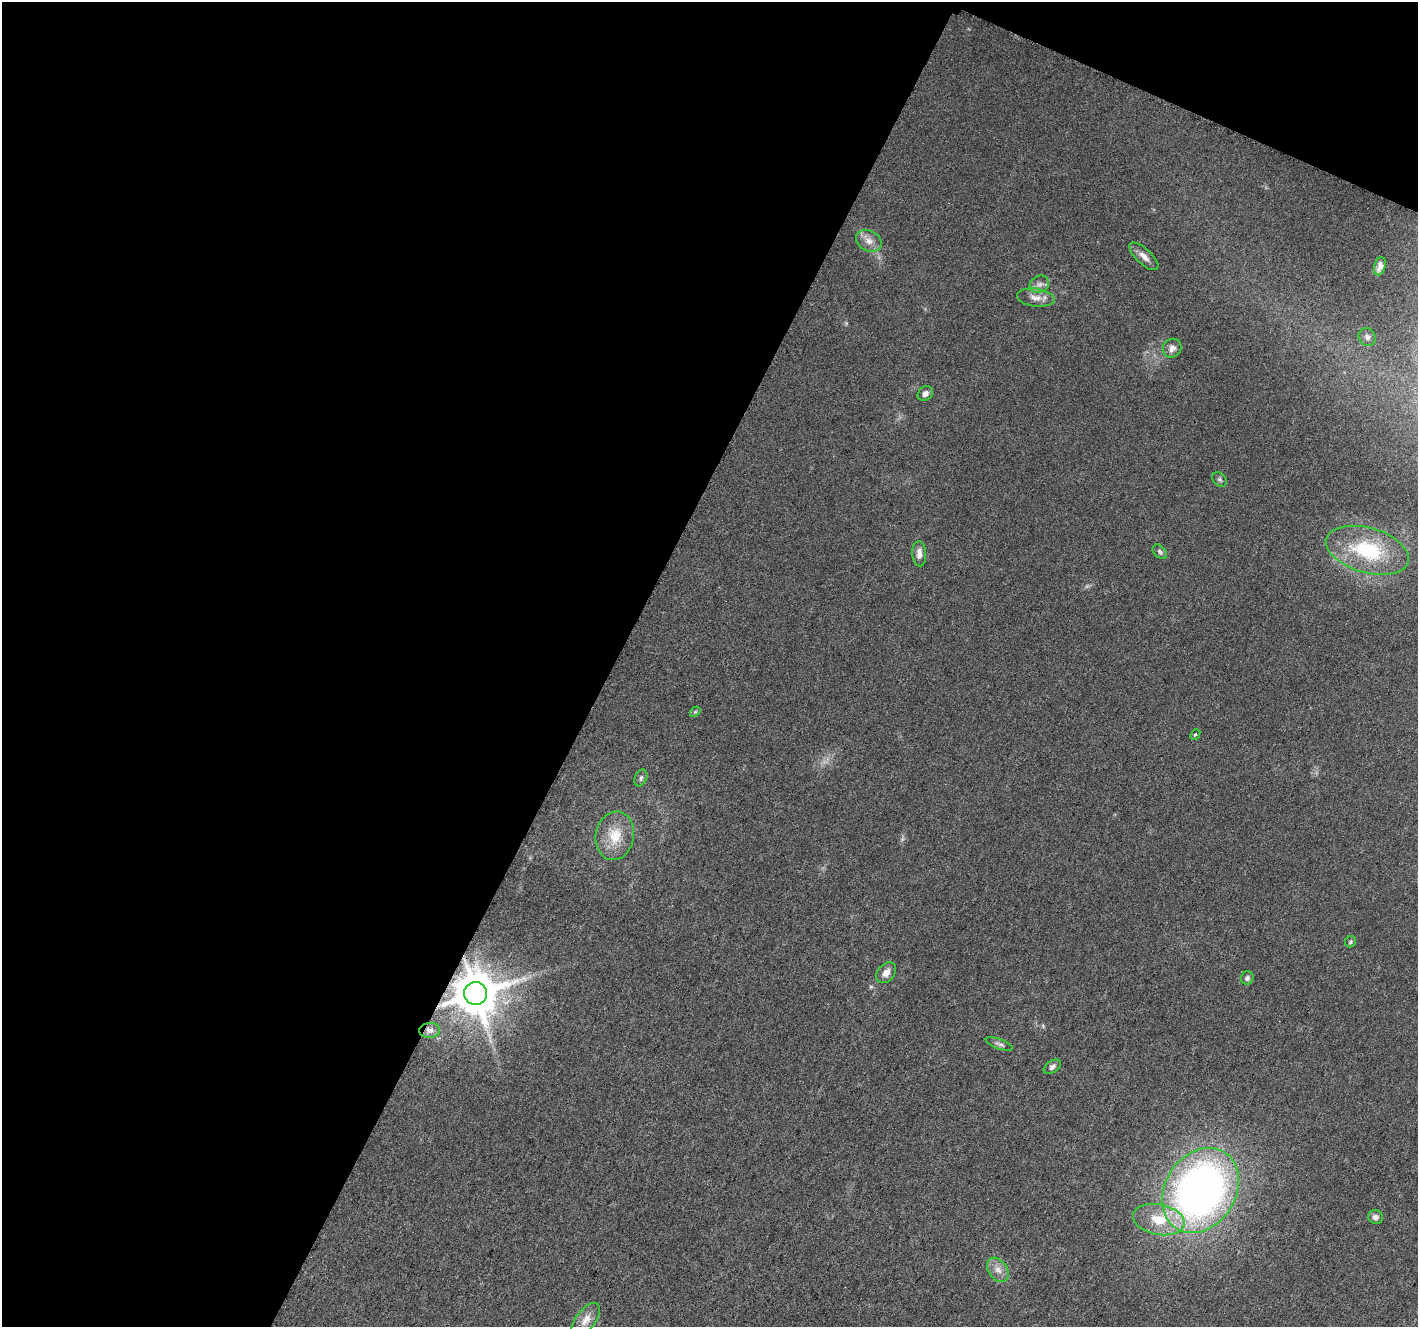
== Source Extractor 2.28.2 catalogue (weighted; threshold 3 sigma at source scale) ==
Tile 1 of 2 x 2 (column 1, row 1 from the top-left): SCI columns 7-1422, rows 1458-2782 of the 2845 x 2896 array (HDU 1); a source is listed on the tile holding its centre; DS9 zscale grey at full resolution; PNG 1420 x 1329 px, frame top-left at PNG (2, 2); each listed source drawn as its Kron ellipse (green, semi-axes under 4 px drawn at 4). Shown black and unused: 46% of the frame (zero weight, under 3 of 6 exposures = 1% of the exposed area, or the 3 px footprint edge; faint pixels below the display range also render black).
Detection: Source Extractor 2.28.2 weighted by HDU 2 'WHT'; one run over the whole footprint, this tile lists its part. Background 0.0271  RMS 0.0048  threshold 0.0197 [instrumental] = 3 sigma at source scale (4.09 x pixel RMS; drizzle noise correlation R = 1.36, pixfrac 0.8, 0.0396/0.0396 arcsec/px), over >= 5 px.
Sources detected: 28; all 28 listed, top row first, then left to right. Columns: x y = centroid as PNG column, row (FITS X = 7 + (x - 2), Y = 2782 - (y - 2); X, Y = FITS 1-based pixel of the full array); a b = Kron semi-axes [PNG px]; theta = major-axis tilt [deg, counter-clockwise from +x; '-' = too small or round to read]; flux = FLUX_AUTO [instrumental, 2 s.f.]
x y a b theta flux
869 241 13 10 -27 4
1144 256 18 7 -43 3.4
1380 266 9 5 75 2.3
1039 284 10 8 29 2.4
1036 298 19 9 -7 4
1367 337 9 8 - 2
1172 348 10 9 - 2.6
925 393 8 7 - 1.9
1220 480 8 6 -45 1
1367 550 43 22 -16 34
1160 552 8 5 -46 1.2
919 554 12 7 -86 3
695 712 6 4 41 0.6
1195 734 6 4 49 0.76
641 778 9 6 65 1.2
615 836 24 19 79 12
1350 942 6 5 - 0.86
886 973 12 8 51 3.5
1247 978 7 6 - 1.3
475 993 11 11 - 2100
430 1030 10 7 3 2.2
999 1044 14 5 -20 1.5
1052 1067 10 6 35 1.4
1200 1190 45 35 58 270
1375 1217 7 6 - 2.2
1159 1220 26 15 -11 15
998 1270 13 9 -56 3.6
586 1320 20 9 53 5.1
Overlapping masked pixels (flux is a lower limit): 1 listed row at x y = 475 993